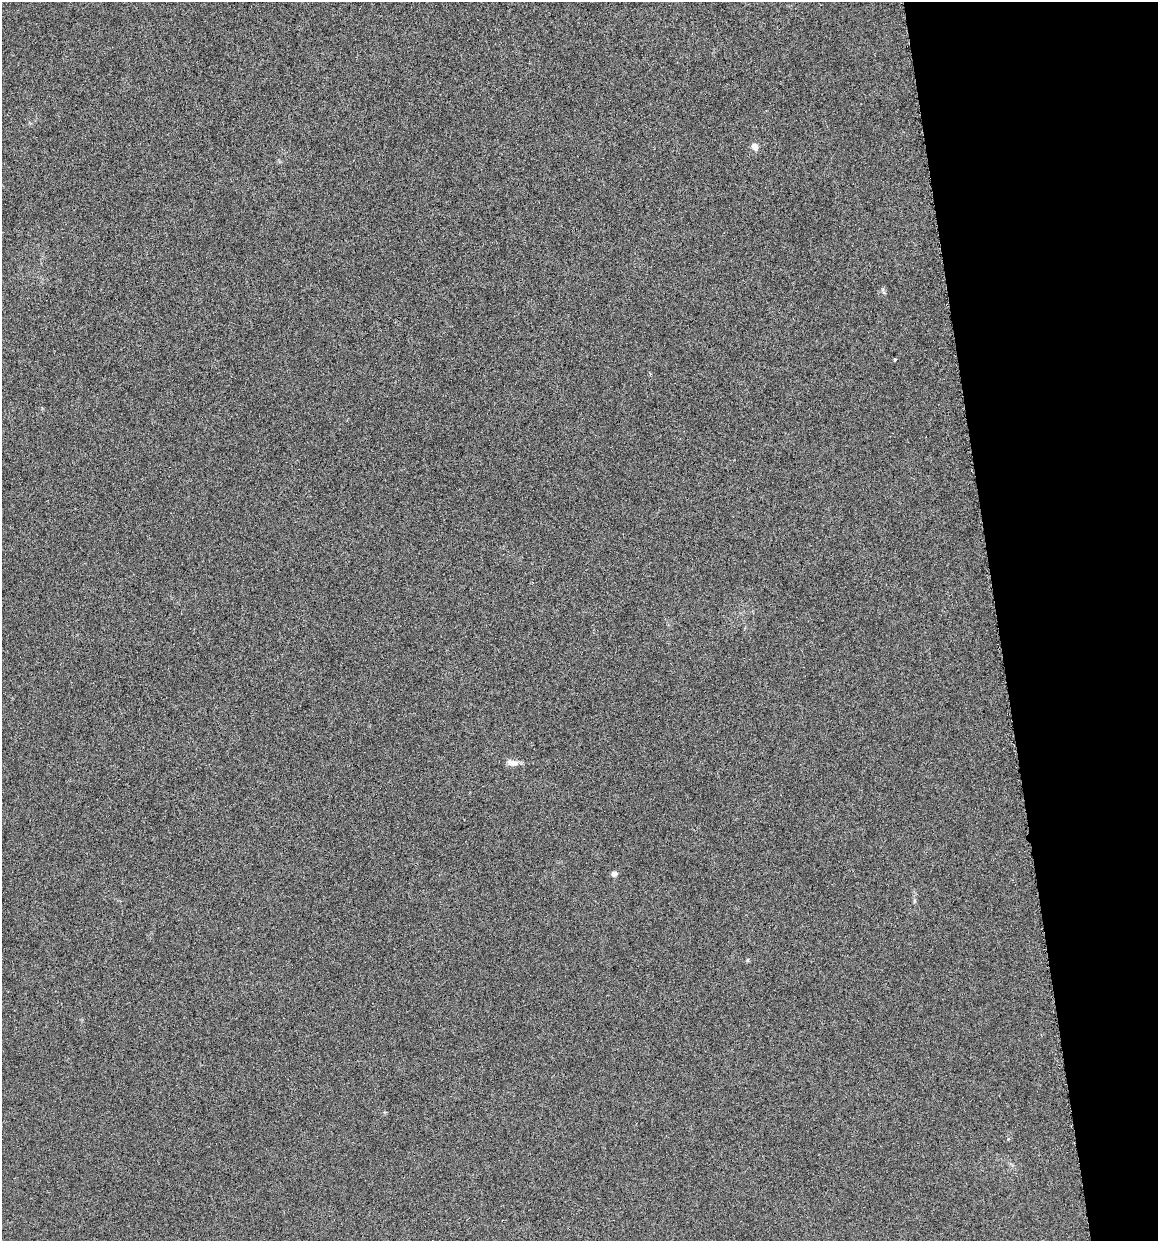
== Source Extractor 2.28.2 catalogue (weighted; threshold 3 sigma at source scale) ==
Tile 12 of 4 x 4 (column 4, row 3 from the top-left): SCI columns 3555-4710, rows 1245-2483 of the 4745 x 4962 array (HDU 1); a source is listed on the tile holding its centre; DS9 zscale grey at full resolution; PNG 1160 x 1243 px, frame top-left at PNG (2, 2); no overlay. Shown black and unused: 14% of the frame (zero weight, under 4 of 8 exposures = <1% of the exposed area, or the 3 px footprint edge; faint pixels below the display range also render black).
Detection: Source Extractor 2.28.2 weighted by HDU 2 'WHT'; one run over the whole footprint, this tile lists its part. Background -6.77e-04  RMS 0.0021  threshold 0.00878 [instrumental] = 3 sigma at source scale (4.09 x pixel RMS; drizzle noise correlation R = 1.36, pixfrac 0.8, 0.0396/0.0396 arcsec/px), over >= 5 px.
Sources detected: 4; all 4 listed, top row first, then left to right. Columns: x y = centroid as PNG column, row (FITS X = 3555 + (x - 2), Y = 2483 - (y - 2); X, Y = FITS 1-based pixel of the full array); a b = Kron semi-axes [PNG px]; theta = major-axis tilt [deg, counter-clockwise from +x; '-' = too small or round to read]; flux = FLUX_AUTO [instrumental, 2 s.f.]
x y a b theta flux
755 147 7 6 - 1.2
895 359 4 3 - 0.24
514 763 14 9 0 1.2
614 874 6 6 - 0.67